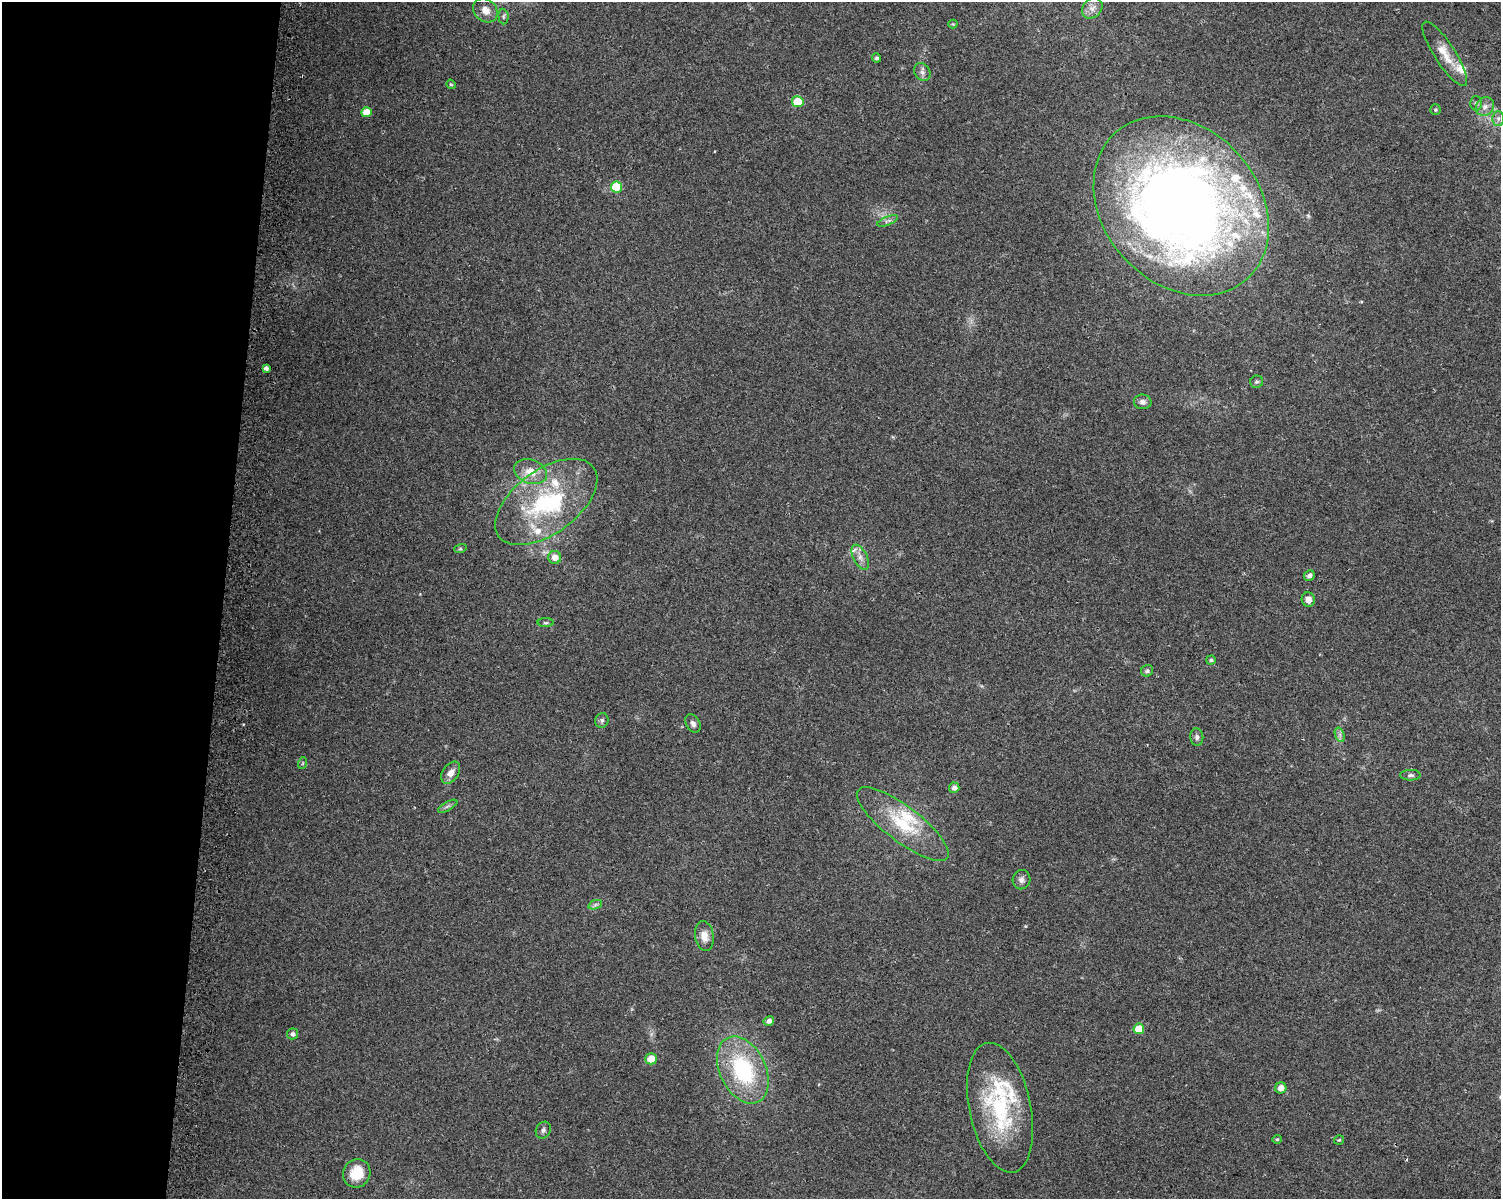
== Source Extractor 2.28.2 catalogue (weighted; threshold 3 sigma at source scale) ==
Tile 4 of 3 x 4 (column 1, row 2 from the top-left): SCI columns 317-1815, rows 2396-3592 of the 5070 x 4801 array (HDU 1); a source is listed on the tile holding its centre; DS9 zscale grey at full resolution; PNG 1503 x 1201 px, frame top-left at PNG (2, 2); each listed source drawn as its Kron ellipse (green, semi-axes under 4 px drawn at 4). Shown black and unused: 15% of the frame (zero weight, under 2 of 3 exposures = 2% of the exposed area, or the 3 px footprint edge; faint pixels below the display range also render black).
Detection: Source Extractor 2.28.2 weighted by HDU 2 'WHT'; one run over the whole footprint, this tile lists its part. Background 0.0423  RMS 0.011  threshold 0.0477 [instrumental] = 3 sigma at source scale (4.5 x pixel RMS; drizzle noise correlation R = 1.50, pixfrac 1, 0.0396/0.0396 arcsec/px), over >= 5 px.
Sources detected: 67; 2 inside a brighter object's white glare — neither listed nor drawn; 11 inside a brighter listed object's ellipse — not listed separately; the other 54 listed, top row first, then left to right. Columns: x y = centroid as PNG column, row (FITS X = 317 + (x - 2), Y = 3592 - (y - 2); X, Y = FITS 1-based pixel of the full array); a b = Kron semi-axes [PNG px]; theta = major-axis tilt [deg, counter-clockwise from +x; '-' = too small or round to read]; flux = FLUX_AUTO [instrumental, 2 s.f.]
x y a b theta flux
1092 8 11 9 46 6.1
485 10 13 11 -42 9.6
503 16 8 5 -86 2.1
953 24 4 4 - 1.1
1445 54 38 10 -57 19
877 58 4 4 - 2.3
922 72 9 7 -54 4.3
451 84 5 4 - 1.2
798 102 6 5 - 32
1476 103 7 6 - 2.2
1485 107 10 8 52 5.9
1435 110 5 5 - 1.6
366 112 5 5 - 17
1498 118 7 6 - 3.2
617 187 5 5 - 48
1181 206 98 77 -48 1200
888 221 11 4 22 2.9
266 368 4 4 - 3.8
1257 382 6 6 - 2.2
1143 402 9 7 -7 4.5
530 472 17 12 -20 16
546 502 59 32 36 120
460 549 6 4 18 1.3
555 557 6 6 - 9
860 557 14 7 -63 6.5
1309 576 6 5 - 4.1
1308 600 7 6 - 6.9
546 623 8 4 0 1.7
1211 660 5 4 - 2
1147 671 6 5 - 2.2
602 720 7 6 - 2.6
693 724 10 6 -59 4
1340 735 7 4 -72 2.8
1197 737 8 6 -84 3.2
303 763 6 3 71 1.3
451 773 12 8 55 8.4
1410 775 10 5 1 2.8
954 788 5 5 - 4.5
448 806 11 3 29 2.3
903 824 56 17 -37 57
1021 880 9 9 - 4.5
595 905 7 4 19 2.4
704 936 15 9 -82 10
769 1021 5 4 - 4.6
1139 1029 5 5 - 25
293 1034 5 5 - 3.1
651 1059 6 5 - 13
743 1070 35 23 -64 100
1281 1088 5 5 - 8.5
1000 1108 66 30 -78 110
543 1130 9 7 61 3.4
1277 1139 5 4 - 1.3
1339 1140 5 5 - 1.4
357 1173 14 13 - 26